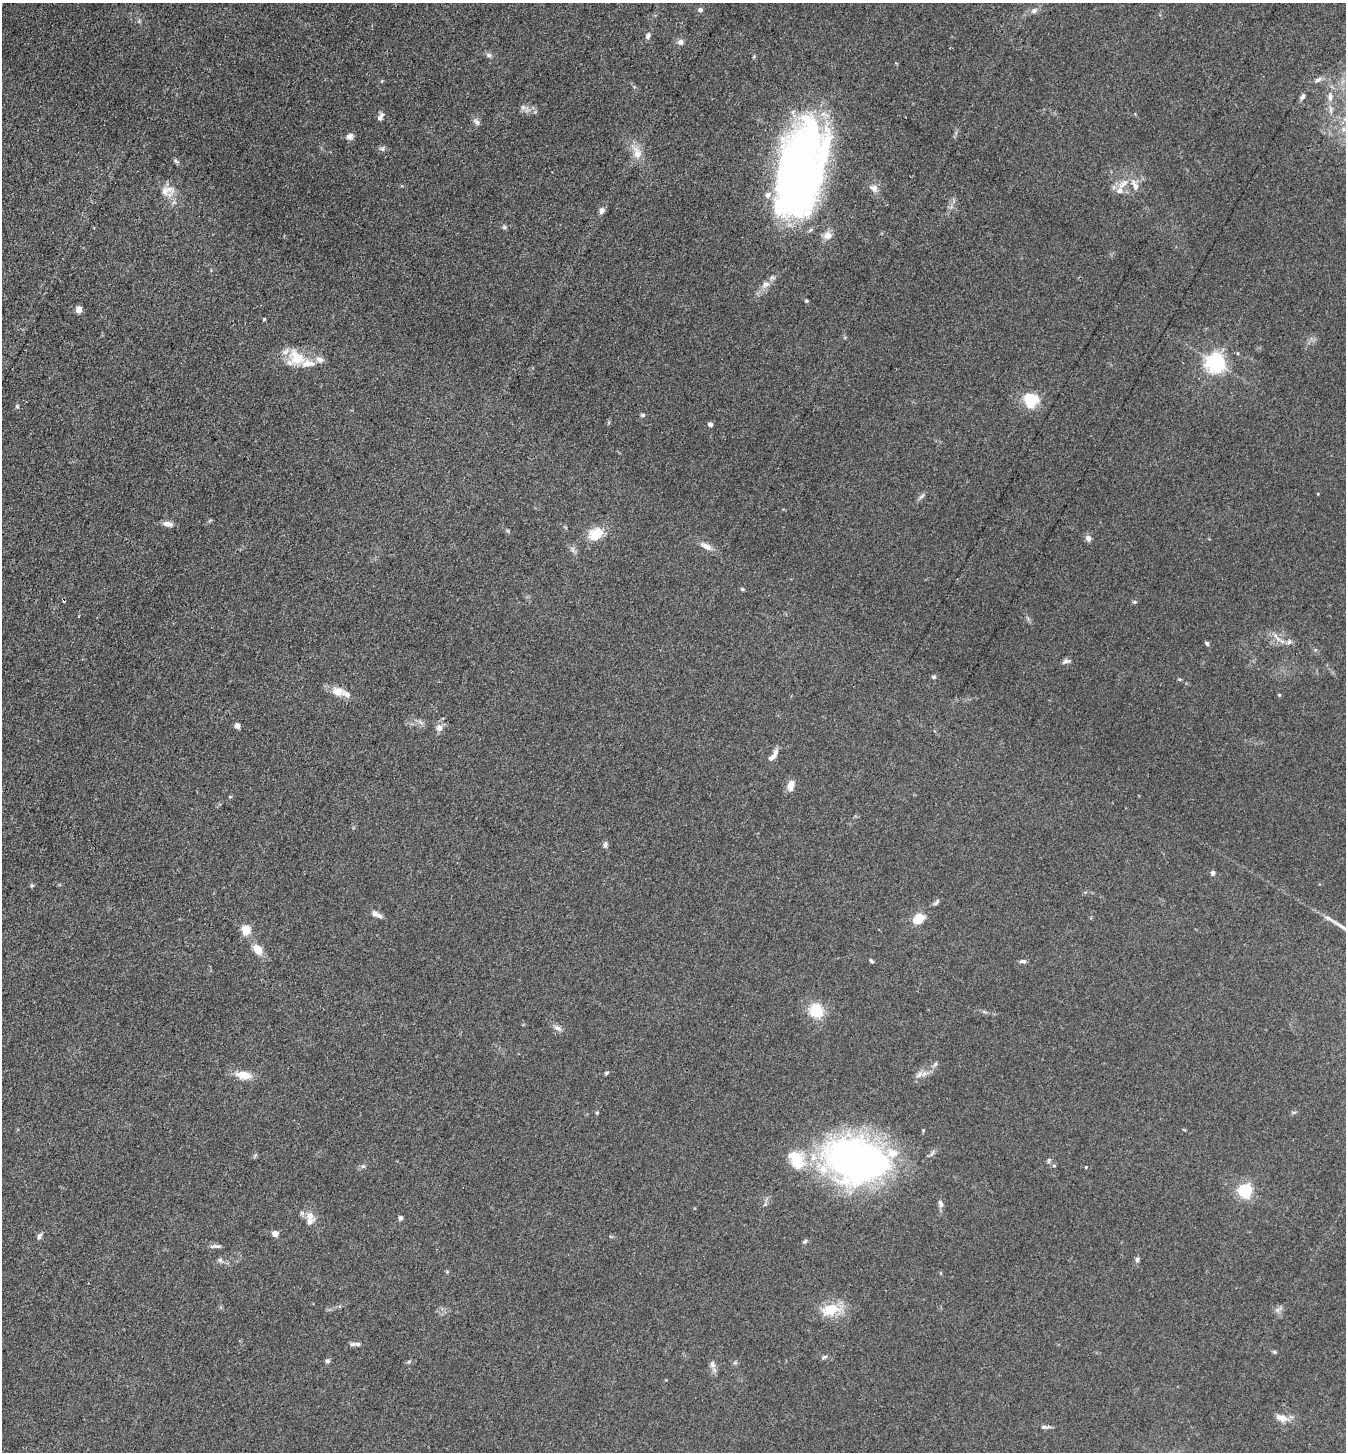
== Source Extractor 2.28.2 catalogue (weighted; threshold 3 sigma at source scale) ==
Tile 11 of 4 x 4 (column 3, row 3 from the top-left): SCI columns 2976-4319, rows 1453-2902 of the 5811 x 5804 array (HDU 1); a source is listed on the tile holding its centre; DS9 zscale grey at full resolution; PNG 1348 x 1454 px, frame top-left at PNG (2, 3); no overlay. Shown black and unused: <1% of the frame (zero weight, under 3 of 4 exposures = <1% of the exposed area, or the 3 px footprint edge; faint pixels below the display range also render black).
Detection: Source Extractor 2.28.2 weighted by HDU 2 'WHT'; one run over the whole footprint, this tile lists its part. Background 0.0742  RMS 0.0062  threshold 0.0277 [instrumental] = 3 sigma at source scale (4.5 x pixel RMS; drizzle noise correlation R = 1.50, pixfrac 1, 0.05/0.05 arcsec/px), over >= 5 px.
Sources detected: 110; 3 inside a brighter object's white glare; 1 cosmic-ray / hot-pixel residue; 1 long thin detection or spike segment (spike, bleed or trail) — not listed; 11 inside a brighter listed object's ellipse — not listed separately; the other 94 listed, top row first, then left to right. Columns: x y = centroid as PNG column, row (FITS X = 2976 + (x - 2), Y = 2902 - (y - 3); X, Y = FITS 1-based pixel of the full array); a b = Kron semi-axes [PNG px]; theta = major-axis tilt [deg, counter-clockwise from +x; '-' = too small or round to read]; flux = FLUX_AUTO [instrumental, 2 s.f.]
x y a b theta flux
700 10 6 6 - 1.7
1034 10 8 6 27 2.2
648 36 8 5 74 2.1
680 42 8 8 - 2.3
489 55 7 6 - 1.5
1318 80 11 5 35 2.1
382 81 5 3 - 0.56
1302 97 10 5 62 1.8
1330 97 11 6 -87 3.1
523 107 7 6 - 1.9
380 117 11 6 67 2.7
477 122 10 6 -52 2.1
349 136 8 7 - 3.4
383 149 8 6 -1 1.6
637 153 18 11 -71 7.6
176 161 8 5 -31 1.2
800 170 81 41 -72 220
1123 184 19 8 38 6.5
1135 185 17 7 -65 4.5
874 188 12 8 -29 3.6
165 191 26 13 -29 8.4
602 210 8 6 67 2.4
504 227 6 5 - 1
766 284 10 9 - 3.9
806 301 4 4 - 0.9
79 309 6 5 - 4.5
264 319 4 3 - 0.69
296 358 23 21 2 17
320 359 13 7 -15 3.5
1215 363 6 6 - 320
1031 401 19 12 87 18
17 406 6 5 - 0.93
643 415 6 5 - 1
710 424 4 4 - 3.3
922 496 10 4 40 1.5
168 524 12 6 -11 3.4
595 534 11 9 27 16
1088 538 9 7 -69 2.3
706 546 17 7 -29 4.6
572 550 10 3 -69 1.3
742 589 5 4 - 0.81
1134 602 5 4 - 0.87
1289 642 6 6 - 1.7
1207 643 5 4 - 1.3
1066 661 11 5 9 2.1
934 677 6 4 -15 0.99
1179 679 6 3 -18 0.71
337 692 16 11 -20 7.3
1279 695 4 4 - 0.61
237 726 6 5 - 2.6
439 728 10 9 - 3.3
771 758 12 6 36 2.7
790 786 11 6 73 6.5
230 797 5 3 - 0.55
605 845 8 6 -88 1.6
1213 873 5 4 - 2.4
32 886 5 4 - 0.8
936 902 11 4 51 1.3
375 913 9 7 -24 2.5
1328 918 19 4 -27 3.7
918 919 11 8 35 12
246 930 5 5 - 29
257 949 13 9 -54 7.3
871 961 6 4 -49 1.1
1023 961 8 5 0 1.7
816 1010 16 14 -60 18
557 1028 12 6 -28 2.7
606 1073 5 4 - 0.83
919 1074 13 6 45 3.3
243 1075 16 8 -8 10
597 1113 4 4 - 0.72
856 1161 68 47 -9 240
1049 1161 7 4 71 1
363 1166 7 4 18 1.1
1054 1166 5 3 - 0.66
1086 1167 3 3 - 0.58
1245 1190 6 6 - 130
940 1203 10 6 -73 2.1
400 1218 6 5 - 1.5
310 1221 13 10 -89 4.9
275 1234 4 4 - 9.2
39 1236 8 5 61 1.8
805 1241 7 5 48 1.1
213 1246 11 6 12 2
220 1260 6 6 - 1.3
1137 1260 7 5 84 1.6
830 1310 25 15 12 16
353 1344 11 6 11 1.8
1274 1352 5 5 - 0.86
824 1357 9 5 23 1.2
327 1361 6 5 - 1.3
712 1364 9 7 -80 2.4
1282 1418 16 8 -16 5.7
1045 1427 14 5 3 1.8